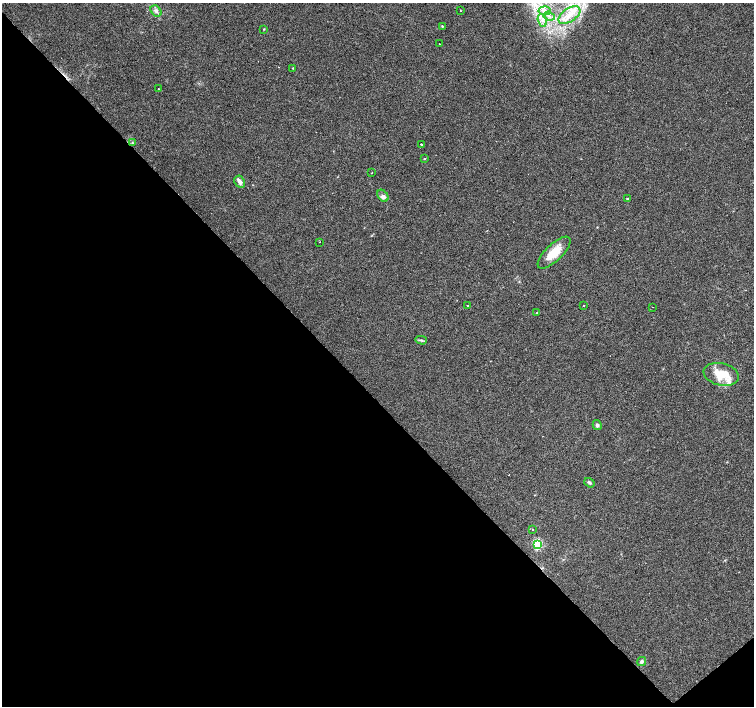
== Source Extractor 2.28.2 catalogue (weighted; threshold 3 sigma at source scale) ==
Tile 14 of 4 x 4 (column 2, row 4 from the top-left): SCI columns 1505-3007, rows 210-1616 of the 6014 x 5982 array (HDU 1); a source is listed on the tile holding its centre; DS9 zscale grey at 2 x 2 block average (1 PNG px = mean of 2 x 2 image px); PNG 756 x 708 px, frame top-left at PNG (2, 3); each listed source drawn as its Kron ellipse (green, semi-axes under 4 px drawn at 4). Shown black and unused: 45% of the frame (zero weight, under 3 of 4 exposures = <1% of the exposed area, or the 3 px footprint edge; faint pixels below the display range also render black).
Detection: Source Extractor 2.28.2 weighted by HDU 2 'WHT'; one run over the whole footprint, this tile lists its part. Background 0.0896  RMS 0.0057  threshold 0.0256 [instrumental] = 3 sigma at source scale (4.5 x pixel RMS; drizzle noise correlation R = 1.50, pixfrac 1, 0.0396/0.0396 arcsec/px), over >= 5 px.
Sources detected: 36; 3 cosmic-ray / hot-pixel residue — neither listed nor drawn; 1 coinciding with a brighter row at this scale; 1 inside a brighter listed object's ellipse — not listed separately; the other 31 listed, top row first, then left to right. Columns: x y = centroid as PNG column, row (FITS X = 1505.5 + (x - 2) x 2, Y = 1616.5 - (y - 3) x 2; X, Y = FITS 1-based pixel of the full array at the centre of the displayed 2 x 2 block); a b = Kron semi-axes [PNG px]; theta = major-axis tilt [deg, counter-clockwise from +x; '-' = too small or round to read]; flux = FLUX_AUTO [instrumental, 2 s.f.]
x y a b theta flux
156 11 6 4 -51 3.9
460 11 2 2 - 0.56
545 11 6 2 -5 2.7
569 15 12 6 34 15
549 16 6 3 -21 2.9
542 20 7 3 -75 4.9
442 26 3 2 - 0.87
264 29 3 2 - 0.84
439 44 2 2 - 0.47
293 68 2 2 - 0.59
159 89 2 2 - 0.95
133 143 3 2 - 0.92
421 144 2 2 - 3.3
424 158 3 2 - 0.84
372 173 2 2 - 2.1
240 182 6 5 - 5.8
383 196 7 4 -53 3.6
627 199 3 2 - 1.1
320 242 2 2 - 1.4
554 253 21 8 44 23
584 305 2 2 - 0.61
468 306 2 2 - 3
653 307 2 2 - 0.58
537 313 3 2 - 0.82
421 340 6 3 -14 1.8
721 374 18 11 -13 32
597 425 5 4 - 2.4
589 483 5 3 - 2.5
532 530 2 2 - 3.8
537 544 3 3 - 130
642 661 5 4 - 2.9
Diffuse or blended objects may show on this block-average render without a row.